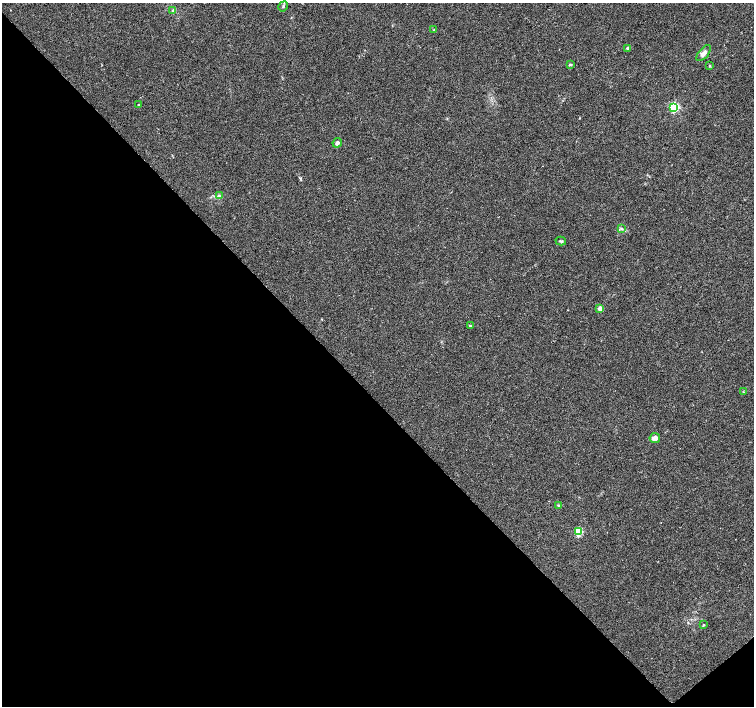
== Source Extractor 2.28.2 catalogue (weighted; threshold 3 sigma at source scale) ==
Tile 14 of 4 x 4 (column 2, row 4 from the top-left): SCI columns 1509-3012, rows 213-1619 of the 6020 x 5987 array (HDU 1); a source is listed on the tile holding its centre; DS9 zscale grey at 2 x 2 block average (1 PNG px = mean of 2 x 2 image px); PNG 756 x 708 px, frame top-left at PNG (2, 3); each listed source drawn as its Kron ellipse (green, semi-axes under 4 px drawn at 4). Shown black and unused: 45% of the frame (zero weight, under 2 of 3 exposures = <1% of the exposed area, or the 3 px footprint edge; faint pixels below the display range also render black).
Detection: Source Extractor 2.28.2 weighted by HDU 2 'WHT'; one run over the whole footprint, this tile lists its part. Background 0.0335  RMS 0.0046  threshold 0.0208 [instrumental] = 3 sigma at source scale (4.5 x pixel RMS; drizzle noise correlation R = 1.50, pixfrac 1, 0.0396/0.0396 arcsec/px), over >= 5 px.
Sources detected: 20; all 20 listed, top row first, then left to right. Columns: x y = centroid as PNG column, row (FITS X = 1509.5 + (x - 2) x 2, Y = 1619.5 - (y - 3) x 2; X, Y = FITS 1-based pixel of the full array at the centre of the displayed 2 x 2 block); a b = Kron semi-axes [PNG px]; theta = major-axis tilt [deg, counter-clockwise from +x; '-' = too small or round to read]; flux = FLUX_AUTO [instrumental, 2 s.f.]
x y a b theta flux
283 6 5 3 - 1.3
173 10 3 3 - 0.98
434 30 2 2 - 0.59
628 48 2 2 - 4.5
704 53 9 5 50 4.8
571 65 4 2 - 0.96
710 66 3 3 - 0.92
138 105 3 3 - 0.74
674 107 3 3 - 120
337 143 5 4 - 3.6
219 196 2 2 - 1
621 229 3 3 - 1.2
561 241 5 3 - 1.6
600 308 3 2 - 12
470 326 3 2 - 1.1
743 392 2 2 - 0.63
655 438 5 5 - 6.3
559 505 4 2 - 0.93
579 531 3 3 - 51
703 625 3 2 - 0.67
Diffuse or blended objects may show on this block-average render without a row.